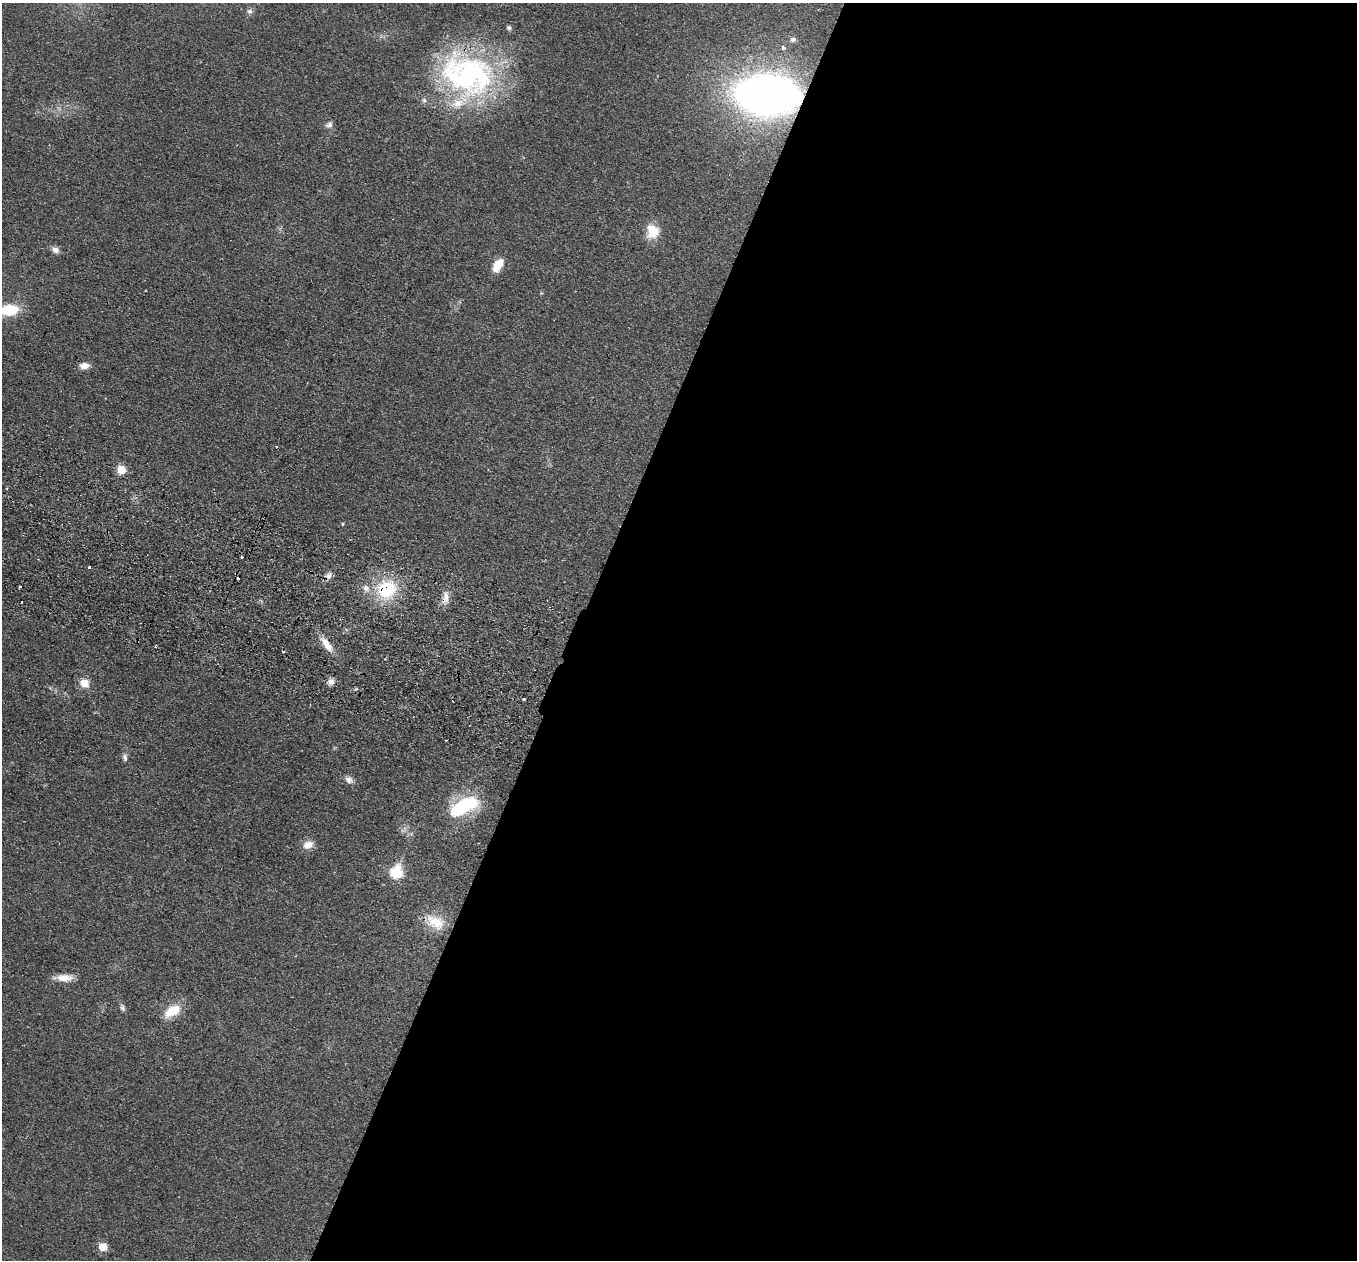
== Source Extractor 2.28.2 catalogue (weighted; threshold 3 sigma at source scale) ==
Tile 12 of 4 x 4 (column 4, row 3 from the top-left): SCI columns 4087-5441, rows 1578-2835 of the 5464 x 5543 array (HDU 1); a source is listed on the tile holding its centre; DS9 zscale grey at full resolution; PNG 1359 x 1262 px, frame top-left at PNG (2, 3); no overlay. Shown black and unused: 58% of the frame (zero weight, under 2 of 3 exposures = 3% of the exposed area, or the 3 px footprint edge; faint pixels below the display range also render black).
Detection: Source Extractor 2.28.2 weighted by HDU 2 'WHT'; one run over the whole footprint, this tile lists its part. Background 0.114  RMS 0.011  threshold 0.0476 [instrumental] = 3 sigma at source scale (4.5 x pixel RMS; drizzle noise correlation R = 1.50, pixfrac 1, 0.05/0.05 arcsec/px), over >= 5 px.
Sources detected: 41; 1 inside a brighter object's white glare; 3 cosmic-ray / hot-pixel residue — not listed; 2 inside a brighter listed object's ellipse — not listed separately; the other 35 listed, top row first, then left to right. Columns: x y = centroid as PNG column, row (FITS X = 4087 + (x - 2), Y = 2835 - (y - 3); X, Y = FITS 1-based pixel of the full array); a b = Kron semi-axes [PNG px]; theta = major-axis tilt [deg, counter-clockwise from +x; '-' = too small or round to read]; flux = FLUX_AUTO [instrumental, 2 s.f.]
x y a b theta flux
250 11 7 7 - 3.6
509 28 6 6 - 2.2
793 39 7 6 - 3.2
783 48 4 3 - 6.7
468 75 73 51 -17 250
767 95 41 25 -3 760
329 125 9 7 16 3.8
652 231 17 15 -74 21
55 250 10 8 -34 5.5
498 265 14 8 57 20
9 310 19 12 7 36
84 366 11 7 3 7.9
121 470 5 5 - 36
343 524 5 3 - 1
89 567 3 3 - 2.6
329 575 10 7 75 4.7
238 578 3 2 - 2.7
20 586 3 3 - 1.6
387 589 22 19 24 58
446 598 18 8 77 8.8
327 644 24 8 -54 13
385 659 3 2 - 0.89
331 682 8 8 - 5.6
84 683 11 10 - 12
523 699 3 3 - 3.1
125 757 10 6 -83 3.4
349 780 12 9 -39 5.3
467 804 36 17 16 53
308 845 12 9 18 10
396 873 7 6 - 94
435 922 28 17 -28 25
64 978 20 9 0 12
122 1008 10 6 -72 3.1
172 1011 23 12 29 23
103 1247 5 5 - 31
Overlapping masked pixels (flux is a lower limit): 4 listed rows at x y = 468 75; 767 95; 387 589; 446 598
Isophote crosses this tile's border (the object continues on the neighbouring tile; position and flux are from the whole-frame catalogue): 1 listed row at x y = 9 310